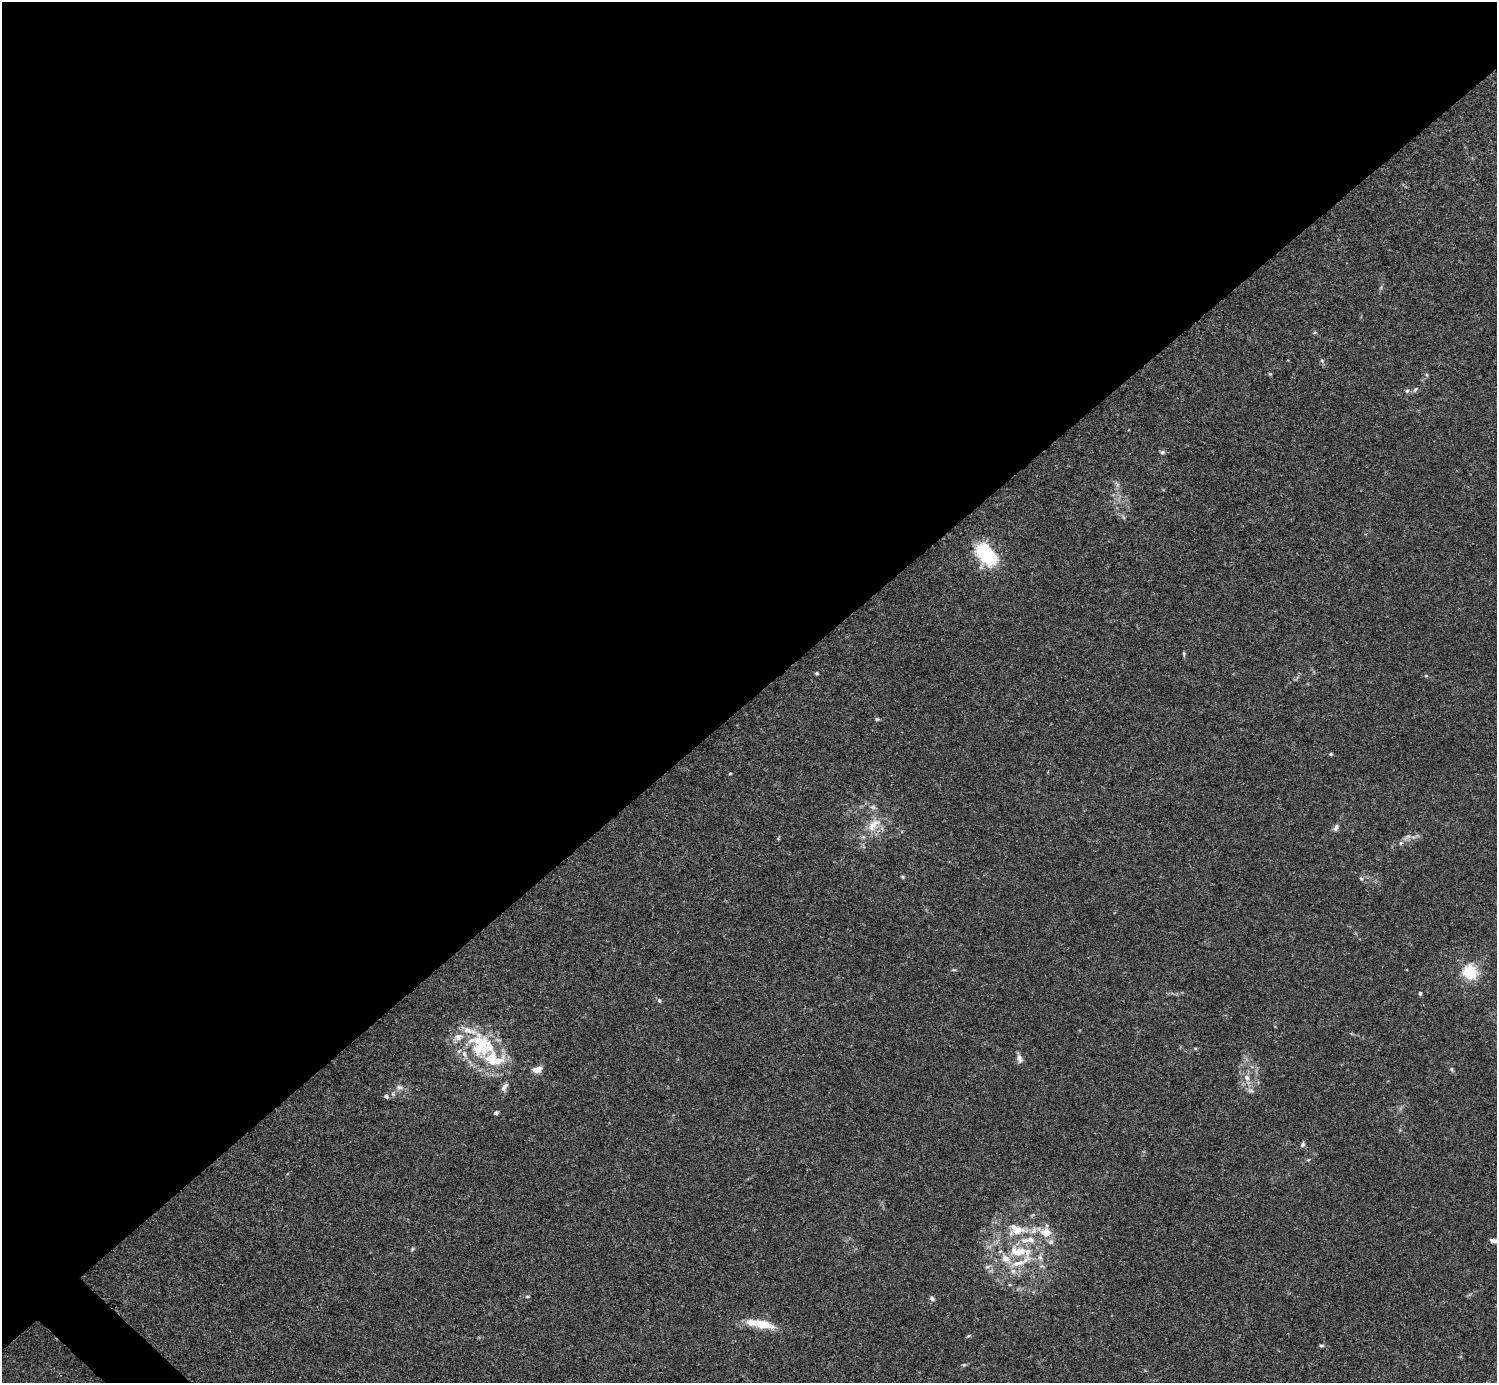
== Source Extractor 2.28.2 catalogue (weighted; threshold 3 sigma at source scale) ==
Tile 2 of 4 x 4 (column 2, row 1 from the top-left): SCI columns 1496-2990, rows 4302-5682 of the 5982 x 5981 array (HDU 1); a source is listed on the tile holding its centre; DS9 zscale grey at full resolution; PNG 1499 x 1385 px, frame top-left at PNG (2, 2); no overlay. Shown black and unused: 51% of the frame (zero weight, under 3 of 4 exposures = <1% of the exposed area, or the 3 px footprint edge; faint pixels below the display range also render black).
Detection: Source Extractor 2.28.2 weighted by HDU 2 'WHT'; one run over the whole footprint, this tile lists its part. Background 0.0165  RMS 0.0022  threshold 0.00978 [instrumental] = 3 sigma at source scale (4.5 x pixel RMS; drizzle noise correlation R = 1.50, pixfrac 1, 0.05/0.05 arcsec/px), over >= 5 px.
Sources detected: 63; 17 inside a brighter listed object's ellipse — not listed separately; the other 46 listed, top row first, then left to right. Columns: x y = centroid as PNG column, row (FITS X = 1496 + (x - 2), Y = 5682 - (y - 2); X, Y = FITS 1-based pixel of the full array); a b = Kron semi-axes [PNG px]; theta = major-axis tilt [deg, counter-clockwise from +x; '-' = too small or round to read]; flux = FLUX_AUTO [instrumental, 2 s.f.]
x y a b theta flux
1315 332 6 3 19 0.22
1270 374 5 4 - 0.2
1415 389 8 5 42 0.49
1407 391 6 5 - 0.41
1162 452 6 5 - 0.44
1117 484 8 4 -54 0.47
1123 517 6 4 -70 0.32
987 555 24 14 -50 16
1184 654 6 4 -72 0.27
817 673 5 4 - 0.26
1426 676 6 3 -19 0.23
877 719 6 5 - 0.33
1331 754 5 4 - 0.27
730 773 5 3 - 0.2
873 807 8 6 -1 0.58
873 825 24 12 47 3.8
1336 828 9 6 61 0.74
778 839 6 4 -1 0.21
1401 843 6 5 - 0.36
903 877 5 4 - 0.27
1361 878 6 3 -20 0.28
954 970 6 3 -17 0.25
1470 972 6 6 - 42
1420 993 5 4 - 0.35
659 1000 7 5 -73 0.38
1019 1058 13 6 -69 1
491 1059 67 24 -28 14
1452 1069 8 4 -82 0.33
1247 1078 10 7 -45 1.2
399 1087 11 6 -13 0.82
386 1096 6 5 - 0.44
496 1113 4 4 - 0.58
1303 1144 7 5 57 0.47
1018 1230 26 12 5 4.8
1046 1232 15 14 - 3.4
1495 1240 15 6 0 1.2
412 1249 6 4 71 0.25
1018 1251 29 14 -3 7
987 1267 8 3 19 0.42
1013 1271 7 7 - 0.79
528 1296 6 3 0 0.23
932 1299 7 6 - 0.48
761 1324 33 8 -10 5.9
968 1336 6 4 43 0.26
1321 1345 8 4 0 0.33
964 1365 6 3 -18 0.24
Isophote crosses this tile's border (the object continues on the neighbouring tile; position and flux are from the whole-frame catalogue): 1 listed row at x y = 1495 1240